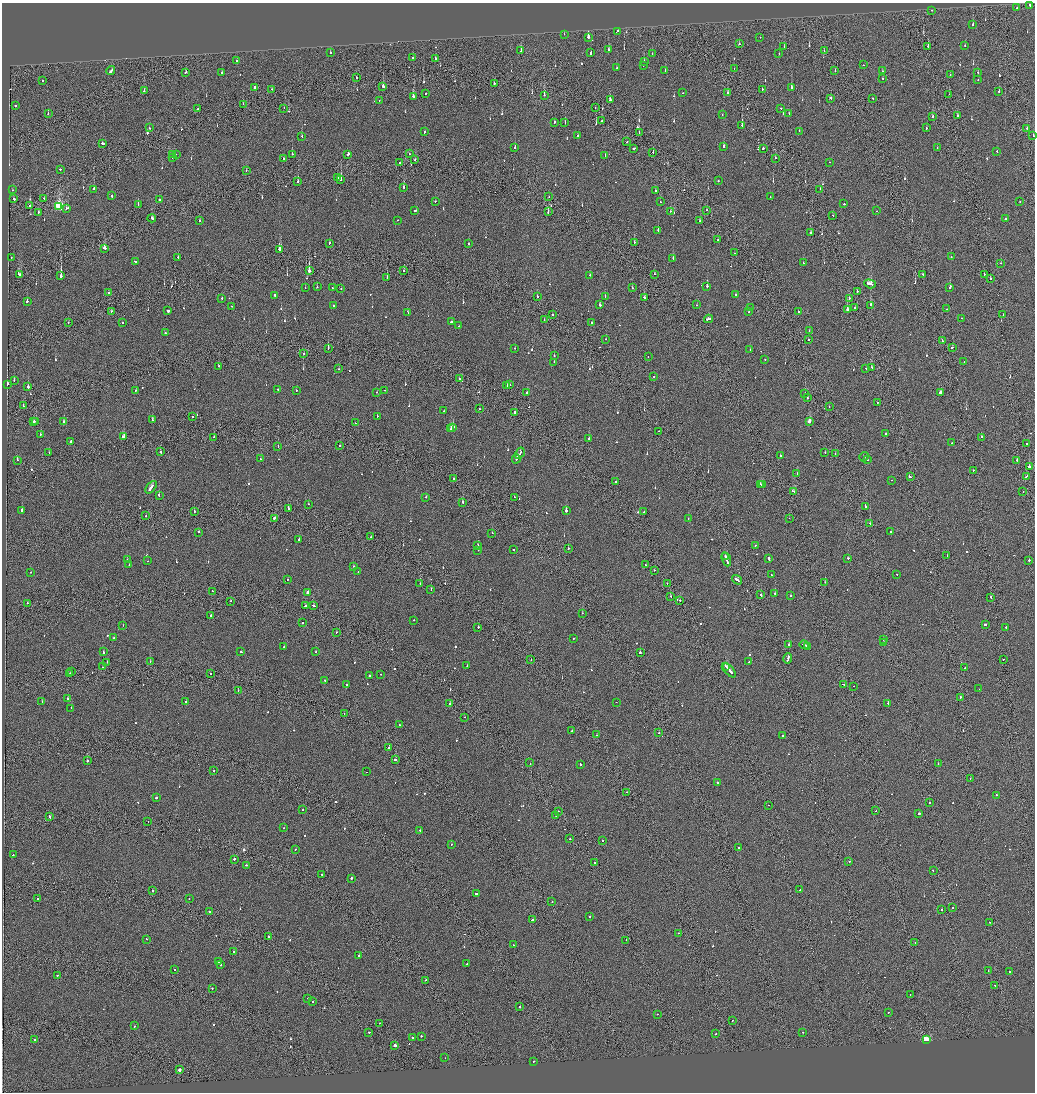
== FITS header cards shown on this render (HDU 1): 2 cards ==
NAXIS1  =                 2065
NAXIS2  =                 2180

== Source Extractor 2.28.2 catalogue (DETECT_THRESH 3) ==
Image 2065 x 2180 px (HDU 1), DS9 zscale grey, zoomed out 1/2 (1 PNG px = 2 x 2 image px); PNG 1037 x 1094 px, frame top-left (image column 1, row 2179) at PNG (2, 3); each listed source drawn as its Kron ellipse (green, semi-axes under 4 px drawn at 4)
Background -0.123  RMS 0.067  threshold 0.2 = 3 sigma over >= 5 px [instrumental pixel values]
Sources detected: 797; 36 cannot appear on this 1/2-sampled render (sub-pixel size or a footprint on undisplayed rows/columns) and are neither listed nor drawn; of the other 761, the 500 brightest by FLUX_AUTO listed and drawn (261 fainter detections omitted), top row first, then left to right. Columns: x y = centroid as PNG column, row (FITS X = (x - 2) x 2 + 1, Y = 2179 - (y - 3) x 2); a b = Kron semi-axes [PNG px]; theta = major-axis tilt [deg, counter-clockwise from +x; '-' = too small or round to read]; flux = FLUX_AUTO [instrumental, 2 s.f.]
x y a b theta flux
1030 5 2 2 - 150
1017 8 2 2 - 250
932 10 2 2 - 67
972 25 2 2 - 74
617 31 3 2 - 130
564 34 2 2 - 51
588 37 2 2 - 2000
760 37 2 2 - 140
739 44 2 2 - 190
784 46 2 1 - 120
928 46 3 2 - 140
965 46 2 2 - 61
521 50 3 2 - 290
608 50 3 2 - 93
824 51 2 1 - 110
330 52 2 2 - 53
591 52 3 2 - 610
652 54 2 2 - 68
779 54 2 2 - 53
413 57 2 1 - 76
435 59 2 2 - 120
236 61 2 2 - 150
644 61 2 2 - 81
643 65 2 2 - 72
863 65 2 2 - 53
617 68 2 2 - 83
734 69 2 1 - 49
665 70 2 2 - 82
835 70 2 1 - 73
111 71 5 2 - 430
882 71 2 2 - 280
185 72 2 2 - 130
222 72 2 2 - 75
978 72 2 2 - 78
950 75 2 1 - 53
357 77 2 1 - 120
883 78 2 2 - 87
978 80 2 2 - 58
42 81 2 2 - 88
494 83 2 1 - 79
383 86 2 2 - 310
255 87 2 2 - 790
791 87 3 2 - 76
272 89 2 2 - 79
762 89 2 2 - 63
144 91 2 2 - 110
999 92 2 2 - 51
426 93 2 1 - 82
683 93 2 1 - 99
728 93 2 2 - 110
949 94 2 2 - 64
544 95 3 2 - 250
413 97 3 2 - 210
830 98 2 2 - 170
873 99 2 2 - 120
610 100 2 2 - 530
379 101 2 2 - 53
243 104 2 1 - 59
16 105 2 2 - 83
284 108 2 1 - 51
595 108 2 1 - 71
781 108 2 2 - 160
198 109 2 1 - 49
48 113 2 2 - 360
789 113 2 2 - 50
722 114 2 2 - 54
957 116 2 2 - 68
932 117 2 2 - 430
601 121 2 1 - 87
565 122 2 1 - 56
554 123 2 2 - 130
742 125 2 2 - 760
149 128 2 2 - 59
926 128 2 2 - 63
1027 128 2 1 - 100
799 131 2 2 - 53
424 132 3 2 - 95
639 133 2 1 - 83
577 135 2 2 - 52
1033 135 2 2 - 91
302 137 2 2 - 190
627 142 2 1 - 87
102 143 3 2 - 160
723 146 2 2 - 130
515 148 2 2 - 85
634 148 2 2 - 160
763 148 2 2 - 450
937 148 2 2 - 53
653 152 2 2 - 120
997 152 2 2 - 150
176 154 2 1 - 63
292 154 2 1 - 91
348 154 3 2 - 210
409 154 2 2 - 52
172 155 3 2 - 270
605 155 2 2 - 83
173 158 2 2 - 240
775 158 2 1 - 170
283 159 2 2 - 49
415 159 2 2 - 210
830 162 2 2 - 52
400 163 2 2 - 140
60 169 2 2 - 120
246 170 2 1 - 52
338 178 2 2 - 140
341 180 2 1 - 440
298 181 2 2 - 330
718 181 2 2 - 130
403 187 2 2 - 650
94 189 2 2 - 640
820 189 2 2 - 56
12 190 2 1 - 150
655 190 2 2 - 82
112 196 2 2 - 96
549 197 2 1 - 51
770 197 2 2 - 78
44 198 3 2 - 130
13 199 2 2 - 170
160 200 2 2 - 72
435 201 2 2 - 67
660 202 2 2 - 56
1020 202 2 2 - 59
843 204 2 1 - 390
138 205 2 1 - 200
29 206 2 2 - 71
59 207 4 3 - 1200
67 208 4 2 - 120
414 210 2 2 - 590
706 210 2 2 - 58
548 211 3 2 - 170
670 211 2 2 - 59
877 211 2 1 - 50
38 213 3 2 - 210
833 215 2 2 - 110
152 218 4 2 - 240
1005 218 2 2 - 110
398 220 2 2 - 58
199 221 2 2 - 200
700 221 2 2 - 130
658 230 2 2 - 150
810 233 2 2 - 120
718 240 2 2 - 94
329 243 2 2 - 220
634 243 2 2 - 110
469 244 2 2 - 52
104 248 3 2 - 440
279 249 3 2 - 680
734 253 2 2 - 140
11 257 2 2 - 52
178 257 2 2 - 49
951 257 2 2 - 49
673 258 2 2 - 150
135 261 4 2 - 170
804 263 2 2 - 65
1001 263 2 2 - 81
404 270 2 2 - 90
309 271 2 2 - 4900
20 274 4 2 - 250
655 274 2 1 - 49
923 274 2 1 - 110
984 274 2 2 - 130
590 275 2 2 - 540
61 276 2 2 - 2200
387 278 2 1 - 390
990 278 2 2 - 52
870 284 6 2 -19 440
707 286 2 2 - 750
317 287 2 2 - 410
950 287 3 2 - 190
305 288 2 1 - 120
332 288 2 1 - 57
632 288 2 2 - 97
341 289 2 2 - 71
857 291 2 2 - 150
108 292 2 2 - 300
275 295 2 2 - 210
736 295 2 2 - 69
605 296 2 2 - 52
537 297 2 2 - 86
222 298 2 2 - 60
644 298 2 2 - 320
849 299 2 1 - 73
27 301 2 2 - 99
600 305 3 2 - 130
697 305 2 1 - 57
871 305 2 2 - 420
232 306 2 1 - 58
333 306 2 2 - 92
750 307 2 1 - 51
854 308 2 2 - 71
847 309 2 1 - 1900
947 309 2 2 - 49
111 311 2 2 - 95
168 311 2 2 - 380
408 312 2 2 - 130
748 312 2 2 - 100
798 312 2 1 - 52
552 314 2 1 - 730
1003 314 2 2 - 69
961 318 2 2 - 55
709 319 4 2 - 290
544 320 2 1 - 52
123 322 2 2 - 71
451 322 2 2 - 130
68 323 2 2 - 48
591 323 2 2 - 67
458 326 2 1 - 74
809 331 2 1 - 52
165 333 2 1 - 200
606 339 2 1 - 110
808 340 2 2 - 65
942 341 2 2 - 220
952 347 2 2 - 340
328 348 2 1 - 480
515 348 2 2 - 50
750 349 2 2 - 110
304 353 2 2 - 83
554 356 2 2 - 56
648 356 2 2 - 63
765 359 2 2 - 62
554 362 2 2 - 89
964 362 2 1 - 67
218 366 2 2 - 73
872 367 3 2 - 220
866 368 2 2 - 51
338 369 2 2 - 61
654 376 2 2 - 65
460 379 2 1 - 58
14 380 2 2 - 150
8 384 2 2 - 180
510 385 2 1 - 60
507 386 2 2 - 360
28 387 2 2 - 510
278 389 2 2 - 100
135 390 2 2 - 54
296 390 2 2 - 82
385 390 2 2 - 49
377 392 2 2 - 66
527 392 2 2 - 76
940 392 2 2 - 120
805 393 2 2 - 130
807 398 2 2 - 84
877 402 2 2 - 190
23 406 2 2 - 65
829 407 2 1 - 77
480 409 2 2 - 96
444 411 2 2 - 60
515 412 2 2 - 690
377 416 2 1 - 170
192 417 2 2 - 62
152 420 2 2 - 110
36 421 2 1 - 56
809 421 3 2 - 190
34 422 2 2 - 250
64 422 2 2 - 200
355 423 2 2 - 64
453 427 3 2 - 410
451 429 4 2 - 600
659 431 2 1 - 48
40 434 2 2 - 85
886 434 2 2 - 140
123 437 3 2 - 250
214 437 2 1 - 51
981 437 2 2 - 100
589 439 2 2 - 510
71 441 3 2 - 1100
952 443 2 2 - 100
1026 444 2 2 - 61
339 446 2 1 - 53
278 447 2 1 - 99
160 452 2 2 - 130
825 452 2 1 - 49
49 453 2 1 - 48
520 453 6 2 58 480
835 454 2 2 - 48
780 456 2 2 - 120
864 457 5 2 - 390
260 459 2 2 - 54
516 459 5 2 - 200
17 460 2 2 - 78
868 460 2 2 - 64
1017 460 2 1 - 56
1029 467 2 2 - 510
973 470 2 1 - 64
797 474 2 2 - 160
1026 476 3 1 - 210
910 477 3 2 - 89
454 479 2 2 - 78
892 480 2 1 - 66
616 481 2 2 - 65
760 484 2 2 - 400
763 485 3 2 - 270
151 487 7 2 50 450
793 491 4 2 - 220
1023 492 2 1 - 54
159 495 2 2 - 340
426 497 2 2 - 86
514 497 2 1 - 94
463 502 2 2 - 390
309 504 2 2 - 64
865 507 2 2 - 330
288 509 2 2 - 620
22 510 2 2 - 390
194 511 2 2 - 70
566 511 2 2 - 270
644 512 2 2 - 93
146 516 2 1 - 72
274 518 2 2 - 390
789 518 2 1 - 60
688 519 2 2 - 60
870 523 2 2 - 130
199 532 2 2 - 110
891 532 2 2 - 64
492 533 2 2 - 66
370 537 2 2 - 78
299 539 2 2 - 53
755 545 2 2 - 150
478 546 2 2 - 190
568 548 2 2 - 100
514 549 2 1 - 76
478 550 2 2 - 50
947 555 2 2 - 53
725 557 3 2 - 280
848 558 2 2 - 96
127 559 2 2 - 73
726 559 7 2 -70 730
769 559 4 2 - 250
1029 560 2 1 - 320
148 561 2 1 - 63
129 565 2 2 - 58
646 565 2 2 - 100
353 566 2 2 - 93
654 570 2 2 - 81
31 572 2 2 - 48
358 572 2 2 - 51
896 574 2 2 - 100
771 575 2 2 - 140
287 579 2 2 - 49
737 580 5 2 - 270
825 582 2 2 - 82
420 583 2 2 - 69
667 583 2 2 - 68
431 589 2 1 - 140
212 591 2 2 - 64
308 592 2 2 - 1000
775 593 2 2 - 100
761 595 2 1 - 180
670 596 2 2 - 250
791 596 2 2 - 76
991 597 2 1 - 61
680 600 2 2 - 220
230 601 2 1 - 53
27 603 2 2 - 72
305 606 2 2 - 190
313 606 2 2 - 270
582 613 2 2 - 57
211 615 2 2 - 49
414 620 2 2 - 50
303 623 2 2 - 190
123 625 2 2 - 49
985 625 2 2 - 270
478 627 2 2 - 150
1006 628 2 2 - 78
336 632 2 1 - 83
114 638 2 2 - 56
573 638 2 2 - 88
883 639 2 2 - 95
884 643 2 1 - 160
789 645 2 2 - 110
804 645 4 2 - 270
808 646 3 2 - 180
284 647 2 2 - 52
103 652 2 2 - 170
241 652 2 2 - 150
316 652 2 2 - 62
640 652 2 2 - 710
788 658 5 2 - 420
1004 659 2 1 - 79
531 660 2 1 - 62
107 662 2 2 - 52
150 662 2 1 - 60
748 662 3 2 - 140
467 666 2 2 - 97
726 666 2 2 - 190
103 667 2 1 - 87
965 668 2 2 - 86
729 670 8 2 -48 680
71 671 2 1 - 79
70 674 2 1 - 110
211 674 2 1 - 48
381 674 2 1 - 49
369 676 2 2 - 68
325 680 2 2 - 58
346 685 2 1 - 71
844 685 3 2 - 220
854 686 2 1 - 55
979 689 2 2 - 100
238 690 2 2 - 90
960 697 2 2 - 170
68 699 2 2 - 120
42 702 2 2 - 79
185 702 2 2 - 49
616 702 2 1 - 63
888 703 2 1 - 180
450 704 2 2 - 74
71 708 2 1 - 400
344 714 2 1 - 58
464 717 2 1 - 52
399 725 2 2 - 76
572 731 2 2 - 96
659 733 2 1 - 48
597 735 2 1 - 51
783 736 2 2 - 61
389 748 2 1 - 470
395 760 3 2 - 160
87 761 2 2 - 220
530 763 2 1 - 240
580 764 2 2 - 140
938 764 2 2 - 60
214 771 2 1 - 96
366 772 2 1 - 90
970 779 2 1 - 60
718 783 2 2 - 260
627 792 2 2 - 110
996 795 2 2 - 55
156 797 3 2 - 130
929 802 2 1 - 75
768 805 2 2 - 65
303 810 2 2 - 56
558 811 2 2 - 94
876 811 2 1 - 91
919 813 2 2 - 230
556 815 4 2 - 290
50 816 3 2 - 160
148 821 2 1 - 87
284 828 2 1 - 70
420 831 2 2 - 110
570 839 2 1 - 290
602 841 2 2 - 190
451 844 2 2 - 74
738 848 2 2 - 180
295 849 2 1 - 99
13 855 2 2 - 100
234 859 2 2 - 590
849 861 2 1 - 640
594 863 2 2 - 75
247 865 2 2 - 190
933 871 2 2 - 140
322 874 2 2 - 82
351 878 2 2 - 160
800 890 2 1 - 96
153 891 2 2 - 160
476 894 2 2 - 220
38 899 2 1 - 65
189 899 2 2 - 62
552 902 2 2 - 68
952 908 2 2 - 56
942 909 2 2 - 130
209 912 2 2 - 120
590 916 2 2 - 74
532 920 3 2 - 160
989 922 2 1 - 49
679 933 2 2 - 81
268 937 2 2 - 1000
146 939 2 2 - 140
626 940 2 1 - 49
915 943 2 1 - 270
513 945 2 2 - 120
234 952 2 2 - 83
359 955 2 2 - 64
219 962 2 2 - 61
467 964 2 2 - 48
221 965 2 2 - 150
175 970 2 2 - 160
988 971 2 1 - 88
1010 972 2 2 - 120
57 975 2 2 - 83
426 980 2 1 - 50
995 985 2 2 - 72
212 988 2 2 - 73
910 995 2 1 - 50
308 998 2 1 - 85
313 1002 2 2 - 85
520 1007 2 2 - 300
888 1012 2 2 - 73
657 1014 2 2 - 83
732 1020 2 2 - 58
380 1023 2 1 - 50
135 1026 2 2 - 110
369 1032 2 1 - 120
803 1032 2 1 - 61
716 1034 2 2 - 77
421 1036 2 2 - 170
412 1038 2 2 - 58
35 1039 2 2 - 82
926 1039 3 3 - 1200
395 1045 2 2 - 580
445 1058 2 2 - 48
534 1061 2 2 - 62
179 1069 2 1 - 2800
At the frame edge (FLAGS 8, measured only in part): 1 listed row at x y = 1033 135
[261 fainter detections neither listed nor drawn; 36 sub-pixel or undisplayed-footprint detections neither listed nor drawn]